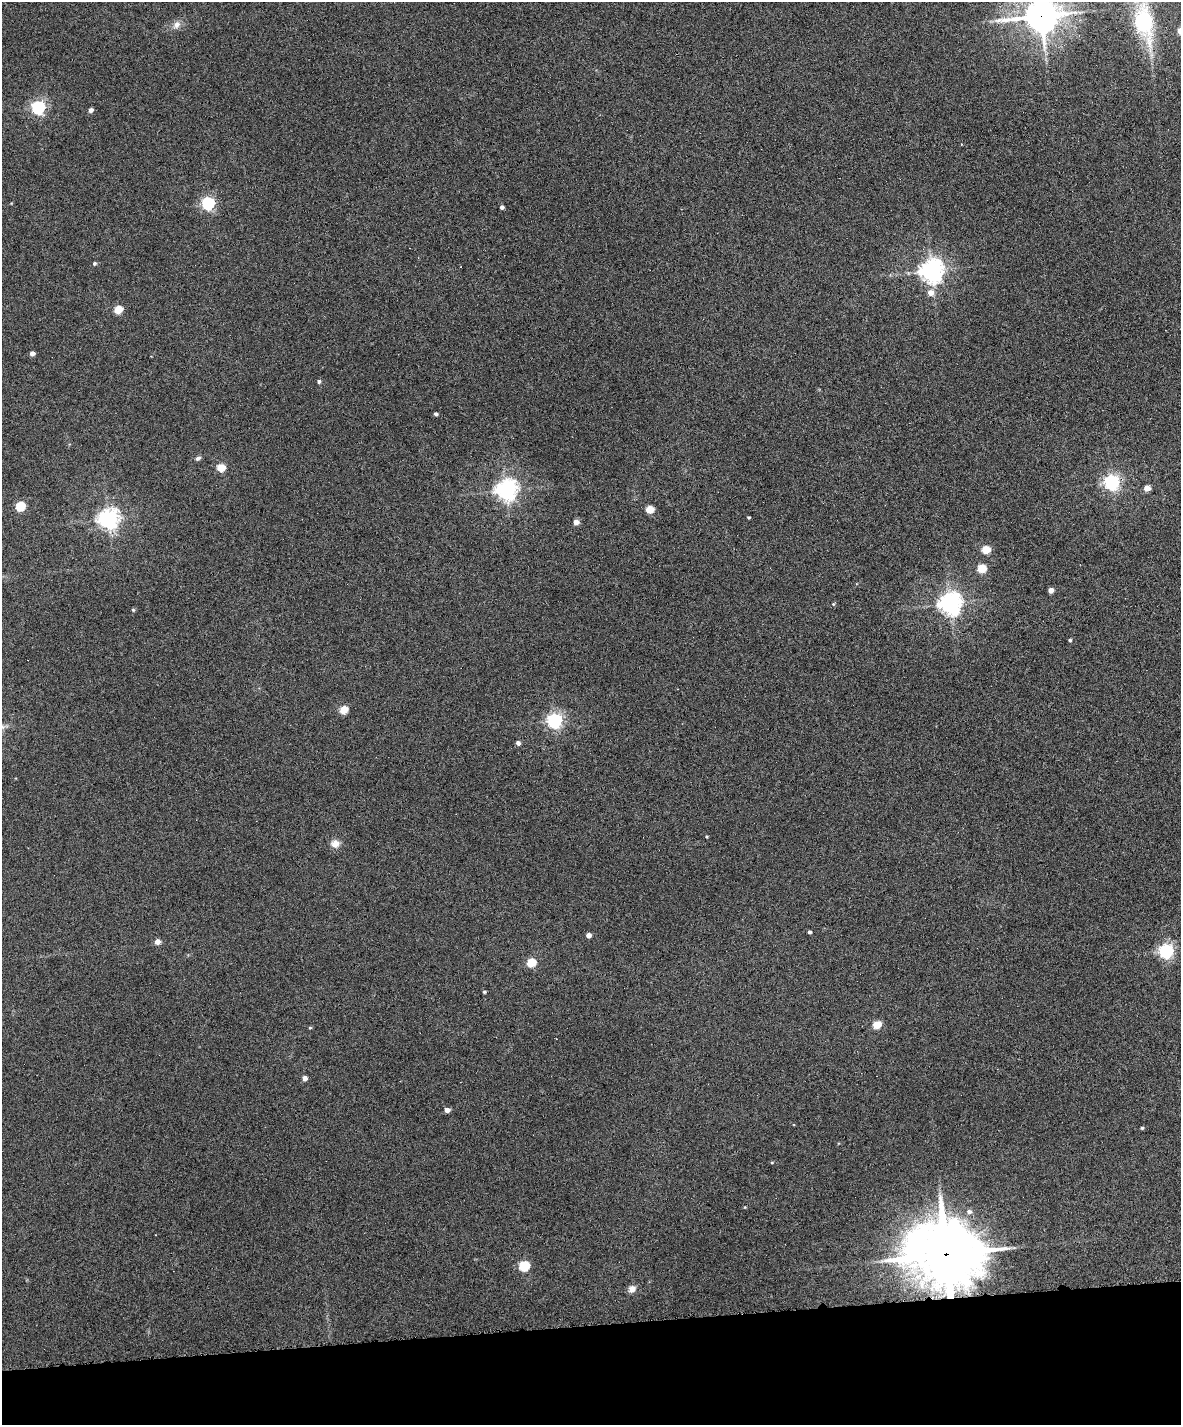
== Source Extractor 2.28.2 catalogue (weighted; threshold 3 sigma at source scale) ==
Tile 10 of 4 x 3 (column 2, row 3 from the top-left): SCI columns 1180-2358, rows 137-1559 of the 4717 x 4648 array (HDU 1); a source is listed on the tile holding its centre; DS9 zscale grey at full resolution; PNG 1183 x 1427 px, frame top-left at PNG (2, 2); no overlay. Shown black and unused: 7% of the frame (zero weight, under 6 of 12 exposures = <1% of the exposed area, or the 3 px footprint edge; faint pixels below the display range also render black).
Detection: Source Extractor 2.28.2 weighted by HDU 2 'WHT'; one run over the whole footprint, this tile lists its part. Background 0.0853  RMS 0.0036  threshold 0.0149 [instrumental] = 3 sigma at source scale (4.09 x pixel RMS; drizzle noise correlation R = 1.36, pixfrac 0.8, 0.05/0.05 arcsec/px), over >= 5 px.
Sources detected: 54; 2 cosmic-ray / hot-pixel residue — not listed; the other 52 listed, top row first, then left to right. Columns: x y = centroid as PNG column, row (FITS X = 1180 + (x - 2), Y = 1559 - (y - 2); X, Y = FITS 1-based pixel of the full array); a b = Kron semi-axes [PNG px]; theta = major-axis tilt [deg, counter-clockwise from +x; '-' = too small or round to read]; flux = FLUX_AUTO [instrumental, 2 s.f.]
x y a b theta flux
1041 16 12 11 - 700
1144 23 44 21 -78 29
176 25 12 8 55 2
38 107 6 6 - 72
91 110 4 4 - 1.4
208 203 6 5 - 66
502 207 4 4 - 0.99
94 263 5 5 - 0.55
932 271 7 7 - 300
930 293 6 6 - 2.7
118 310 5 5 - 10
32 353 4 4 - 1.7
319 381 5 4 - 0.76
436 414 4 4 - 0.76
198 458 7 5 27 0.9
221 468 5 5 - 10
1112 482 6 6 - 100
1147 488 5 4 - 4.1
506 490 7 7 - 230
20 506 5 5 - 18
650 509 5 5 - 9.3
749 517 3 3 - 0.43
108 519 7 7 - 190
576 522 4 4 - 2.9
986 550 5 5 - 11
982 568 5 5 - 13
1051 590 4 4 - 2.5
833 604 4 4 - 0.36
950 604 7 7 - 250
133 610 5 4 - 0.39
1070 640 4 3 - 0.52
343 710 5 5 - 10
554 720 6 6 - 94
518 743 5 4 - 1.2
707 836 4 3 - 0.34
335 844 11 10 - 2.5
809 932 4 3 - 0.65
589 935 4 4 - 1.8
157 942 5 5 - 2.7
1166 951 6 6 - 82
531 963 5 5 - 14
484 992 4 3 - 0.47
877 1025 5 5 - 10
310 1028 4 4 - 0.36
305 1078 5 5 - 1.5
447 1110 5 4 - 2.2
1142 1128 4 4 - 0.45
772 1163 5 3 - 0.34
969 1212 6 5 - 1.2
946 1254 25 21 -9 1900
524 1266 6 5 - 25
632 1289 9 8 - 2
Overlapping masked pixels (flux is a lower limit): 2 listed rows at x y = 1041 16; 946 1254
Isophote crosses this tile's border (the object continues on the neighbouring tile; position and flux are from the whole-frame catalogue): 1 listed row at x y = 1041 16